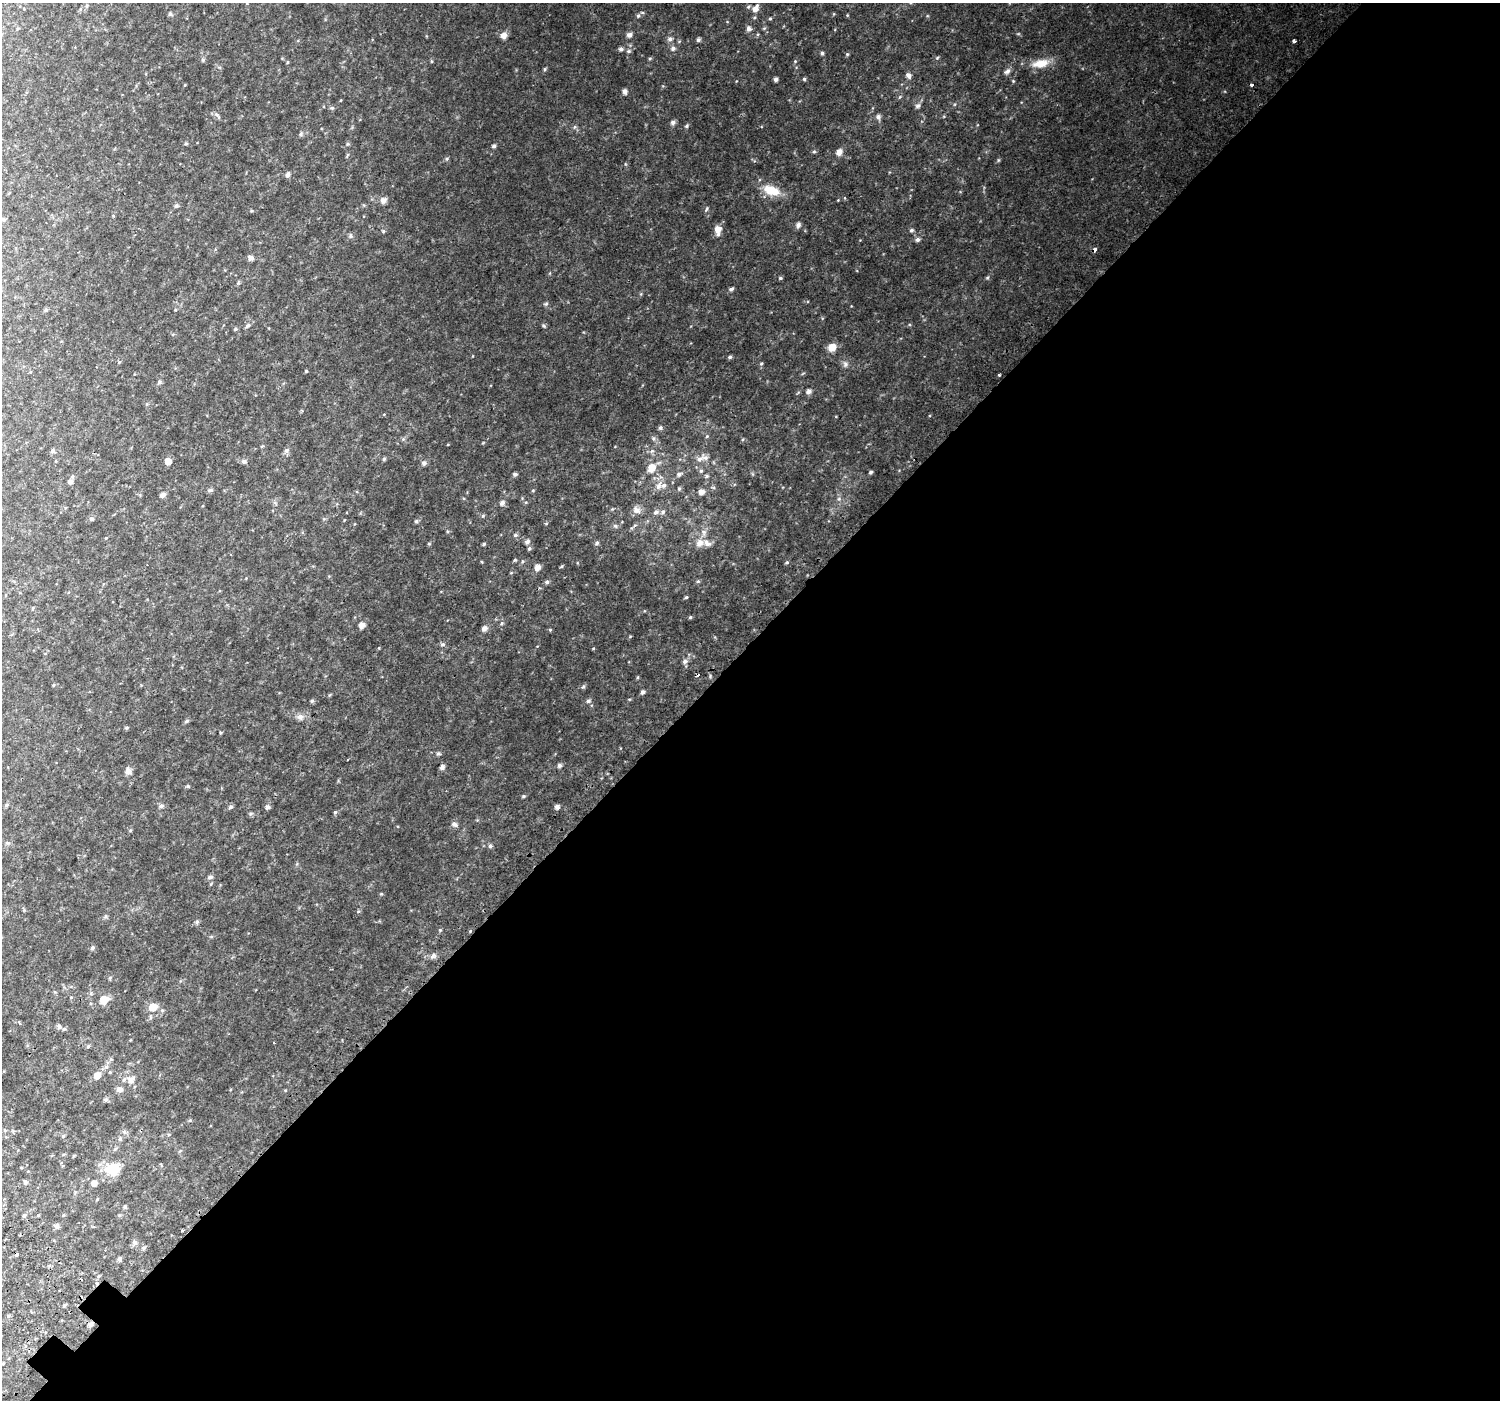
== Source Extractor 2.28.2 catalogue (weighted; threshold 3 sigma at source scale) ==
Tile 12 of 4 x 4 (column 4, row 3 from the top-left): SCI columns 4543-6040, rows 1696-3093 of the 6103 x 6117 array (HDU 1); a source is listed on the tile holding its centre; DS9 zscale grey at full resolution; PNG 1502 x 1402 px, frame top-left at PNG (2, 3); no overlay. Shown black and unused: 54% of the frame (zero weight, under 2 of 3 exposures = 3% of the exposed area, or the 3 px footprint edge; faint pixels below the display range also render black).
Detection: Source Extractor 2.28.2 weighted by HDU 2 'WHT'; one run over the whole footprint, this tile lists its part. Background 0.0531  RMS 0.0087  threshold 0.0389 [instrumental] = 3 sigma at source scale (4.5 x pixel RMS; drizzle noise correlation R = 1.50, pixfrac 1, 0.0396/0.0396 arcsec/px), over >= 5 px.
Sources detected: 181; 2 cosmic-ray / hot-pixel residue — not listed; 5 inside a brighter listed object's ellipse — not listed separately; the other 174 listed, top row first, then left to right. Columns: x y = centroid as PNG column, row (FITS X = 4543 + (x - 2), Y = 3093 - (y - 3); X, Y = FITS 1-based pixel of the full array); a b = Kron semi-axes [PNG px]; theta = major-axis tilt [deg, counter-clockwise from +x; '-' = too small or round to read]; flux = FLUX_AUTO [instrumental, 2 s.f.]
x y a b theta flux
755 8 11 7 56 4.6
170 14 5 5 - 1.2
638 16 6 5 - 1.3
770 18 4 4 - 0.85
749 29 6 6 - 2.5
504 35 8 7 - 4.2
629 35 6 5 - 3
670 39 7 6 - 2.5
698 40 5 4 - 1.6
1294 40 4 3 - 2
673 48 6 5 - 2.1
621 49 6 5 - 1.9
629 51 6 5 - 1.2
822 53 4 4 - 1.5
847 54 5 4 - 0.9
650 58 5 3 - 0.82
937 58 6 3 20 0.78
431 61 5 3 - 0.79
1040 63 22 10 11 11
545 69 5 3 - 0.82
1007 71 9 6 32 2.2
909 76 8 5 -48 2.6
776 79 4 4 - 2.3
804 79 4 4 - 1.1
1252 85 3 3 - 3.1
625 92 6 5 - 2.2
918 106 7 5 41 1.9
332 108 6 5 - 1.1
878 117 6 6 - 2.5
673 122 6 6 - 1.8
686 126 5 5 - 1
301 134 6 4 89 1.1
494 146 5 4 - 1.6
814 151 6 4 1 0.97
839 152 8 7 - 3.8
288 175 7 6 - 1.8
771 190 21 11 -19 15
383 200 8 7 - 3.2
176 206 6 5 - 1.3
706 209 6 3 70 0.9
798 225 7 6 - 2.3
718 229 8 7 - 5.2
911 230 5 5 - 1.3
383 231 5 4 - 1.1
351 236 7 5 -74 1.3
918 240 6 5 - 2
1094 249 4 4 - 2.2
251 258 6 5 - 2.6
780 278 5 4 - 1
731 289 6 4 26 1.6
546 304 6 3 19 1
46 310 5 4 - 1.1
248 325 8 5 38 1.8
544 326 6 3 -32 0.98
235 329 5 4 - 1
832 347 8 7 - 7.6
730 357 5 4 - 1.4
119 362 5 4 - 0.75
761 363 5 3 - 0.74
845 364 8 6 -90 2.1
306 371 4 4 - 0.63
999 375 3 3 - 1.2
159 382 6 5 - 1.3
808 391 5 5 - 2.7
660 428 5 5 - 1.6
707 436 5 3 - 0.85
653 438 5 4 - 1.2
52 451 6 5 - 1.6
286 451 8 6 59 2
384 459 6 4 46 1
699 459 11 7 30 4.1
168 461 5 5 - 7.1
244 461 7 6 - 1.9
424 463 6 6 - 2.2
651 468 9 7 61 7.9
701 471 6 5 - 1.5
871 472 4 3 - 1.3
515 474 4 4 - 1.8
679 474 7 5 18 1.9
707 476 5 5 - 1.2
70 482 6 5 - 2.1
658 486 11 7 63 4
679 489 5 4 - 1
210 490 7 4 18 1.3
533 490 5 3 - 0.66
701 492 6 5 - 4.4
162 495 6 5 - 2.9
502 503 6 5 - 2.6
636 510 11 8 -30 3.8
656 512 7 6 - 2.1
663 512 6 6 - 1.7
483 516 5 5 - 0.94
92 519 6 5 - 1.6
416 521 5 5 - 1
615 526 6 5 - 1.3
704 532 8 6 80 2.8
515 535 6 5 - 1.1
106 538 4 4 - 0.5
527 542 6 5 - 2.2
597 543 5 5 - 1.5
700 543 11 10 - 5.5
484 544 4 3 - 1
529 549 5 5 - 1.2
515 560 4 4 - 0.81
522 561 5 3 - 0.8
787 562 5 4 - 0.93
537 567 5 5 - 4.6
698 581 5 5 - 1
547 582 5 4 - 1.5
686 597 5 4 - 0.88
690 617 4 4 - 1.1
362 625 6 5 - 4
484 628 8 6 48 2.4
550 630 5 3 - 0.74
443 644 6 5 - 1.5
685 661 6 6 - 2.4
53 685 5 3 - 0.65
583 687 5 4 - 1
642 692 5 4 - 1.9
312 701 5 5 - 1
588 701 6 5 - 1.6
300 717 9 8 - 2.9
186 721 6 4 38 1.5
221 733 3 2 - 1
438 754 7 4 -8 1.1
347 760 3 2 - 0.76
559 765 5 5 - 1.9
442 767 6 5 - 1.9
128 771 8 8 - 3.2
188 786 5 4 - 0.82
523 796 5 4 - 1
6 805 6 4 49 1.1
161 806 7 4 14 1.7
230 807 6 5 - 1.3
268 807 5 5 - 2.2
557 807 5 4 - 3
335 812 5 4 - 0.98
454 824 7 6 - 2.6
490 846 6 5 - 1.6
210 877 7 5 32 1.6
197 922 6 5 - 1.2
440 930 4 4 - 0.72
470 931 3 2 - 1.7
92 948 5 5 - 1.6
433 956 9 5 44 2.5
110 978 5 4 - 0.93
104 1000 7 5 31 15
153 1007 6 6 - 13
20 1023 3 3 - 2.8
59 1026 6 6 - 1.4
88 1046 5 4 - 1
106 1067 6 4 1 1.4
97 1075 7 6 - 6.1
130 1080 10 9 - 4.2
120 1089 8 7 - 2.7
106 1100 6 5 - 1.6
190 1120 5 3 - 0.76
63 1136 5 4 - 0.99
120 1139 6 5 - 1.4
112 1169 13 12 - 20
25 1182 6 6 - 1.4
94 1183 5 5 - 4.1
125 1207 4 4 - 1.2
24 1215 6 4 25 1.3
38 1215 5 3 - 0.7
63 1215 5 3 - 0.71
57 1226 7 6 - 2.1
182 1230 2 2 - 0.8
135 1242 7 7 - 1.8
144 1248 6 4 61 1.2
120 1259 7 4 -73 1.2
99 1276 5 3 - 0.81
64 1305 4 4 - 1.2
90 1324 6 5 - 1.8
Overlapping masked pixels (flux is a lower limit): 3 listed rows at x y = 1094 249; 470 931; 90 1324
Unlisted compact peaks at least as high as the median listed source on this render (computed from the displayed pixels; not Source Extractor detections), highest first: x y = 987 278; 998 160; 562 566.